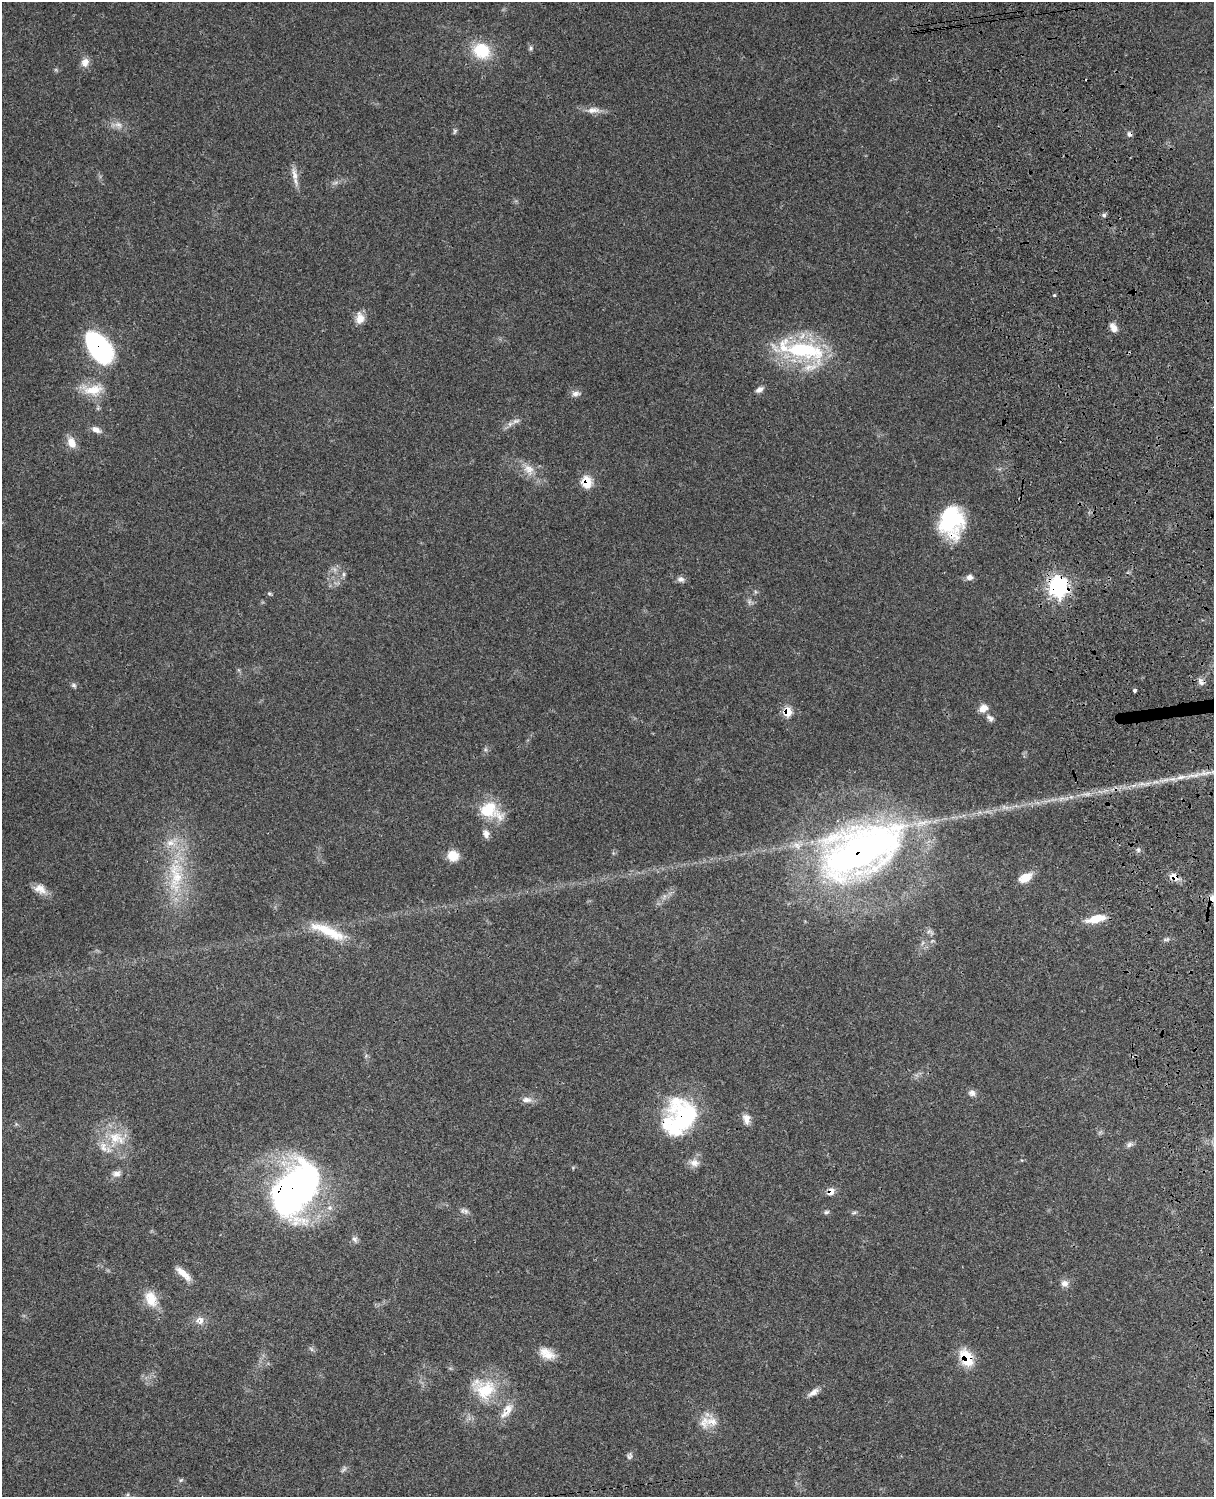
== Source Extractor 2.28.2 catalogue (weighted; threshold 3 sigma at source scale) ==
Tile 6 of 4 x 3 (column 2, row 2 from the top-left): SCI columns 1334-2545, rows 1773-3267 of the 5088 x 4924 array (HDU 1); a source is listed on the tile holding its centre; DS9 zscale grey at full resolution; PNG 1216 x 1499 px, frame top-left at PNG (2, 2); no overlay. Shown black and unused: <1% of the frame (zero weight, under 3 of 4 exposures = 6% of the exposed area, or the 3 px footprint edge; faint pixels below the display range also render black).
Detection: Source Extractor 2.28.2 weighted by HDU 2 'WHT'; one run over the whole footprint, this tile lists its part. Background 0.109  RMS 0.0066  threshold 0.0298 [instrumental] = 3 sigma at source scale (4.5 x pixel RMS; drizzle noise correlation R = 1.50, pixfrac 1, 0.05/0.05 arcsec/px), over >= 5 px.
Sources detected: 83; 2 too faint to see at this stretch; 2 cosmic-ray / hot-pixel residue — not listed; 4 inside a brighter listed object's ellipse — not listed separately; the other 75 listed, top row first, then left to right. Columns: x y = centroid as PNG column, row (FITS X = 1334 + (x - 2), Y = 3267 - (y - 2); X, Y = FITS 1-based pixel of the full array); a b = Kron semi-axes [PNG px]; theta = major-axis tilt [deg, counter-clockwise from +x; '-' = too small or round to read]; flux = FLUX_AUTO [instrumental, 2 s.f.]
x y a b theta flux
531 48 7 5 -51 1.4
481 51 18 16 -29 26
85 62 12 10 75 4.5
593 110 20 8 5 5.6
118 125 13 8 -30 4.3
455 131 7 5 61 1.2
294 175 21 7 -81 5.5
1104 215 6 5 - 1.4
1054 295 4 4 - 0.75
360 318 15 10 90 6.2
1113 328 11 7 -61 4.2
99 347 28 16 -53 120
803 350 68 21 -9 68
93 390 31 15 1 15
759 390 10 7 30 2.7
576 394 12 7 5 2.9
516 421 11 6 15 2.8
96 430 12 7 -26 4.2
71 443 15 10 -63 6.9
528 469 17 13 -49 8.4
587 482 8 7 - 23
951 521 32 24 88 54
343 574 8 4 82 1.4
970 577 9 7 1 3
681 579 10 8 -9 2.7
1058 587 7 7 - 370
269 593 6 4 -17 0.93
749 601 7 4 -73 1.5
1201 682 13 5 -61 2.6
74 685 8 6 -40 1.6
1134 690 3 3 - 2.6
983 708 12 9 25 5.4
788 711 7 6 - 14
990 718 11 7 -41 2.7
1181 777 14 6 13 4.3
488 809 24 19 31 24
486 834 11 8 -80 3.6
861 850 92 49 25 340
1138 850 7 5 -70 1.4
453 856 13 12 - 8.8
176 876 59 21 89 46
1174 877 12 8 -22 6
1025 878 15 9 29 9.5
40 889 18 11 -25 6.6
1213 898 11 10 - 4.4
1096 919 23 8 13 13
328 931 51 12 -23 22
1166 939 10 4 5 1.5
972 1093 9 8 - 2.8
527 1100 14 8 1 4.1
685 1117 47 39 77 73
746 1119 14 9 -78 5
116 1138 27 22 -7 22
1129 1145 10 7 27 2.2
694 1163 13 11 -21 5
116 1174 11 9 11 3.6
295 1189 64 42 56 240
831 1192 10 8 56 4.2
466 1211 9 6 -52 2.2
826 1212 7 5 16 1.4
854 1213 9 3 15 1
355 1239 9 7 -50 2.3
183 1273 22 7 -42 7.3
1064 1283 11 9 -11 3.6
151 1299 22 14 -67 14
200 1320 13 11 -1 5.2
311 1349 8 4 -53 1.2
547 1353 22 13 -29 9.4
967 1358 20 12 -64 20
485 1390 30 26 14 30
813 1392 16 7 35 3.9
507 1411 28 11 56 9.2
712 1421 20 16 -23 11
629 1456 10 7 76 2
181 1480 7 4 44 0.98
Overlapping masked pixels (flux is a lower limit): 12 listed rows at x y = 99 347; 587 482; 951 521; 1058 587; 788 711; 861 850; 1174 877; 1213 898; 685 1117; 295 1189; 831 1192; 967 1358
Isophote crosses this tile's border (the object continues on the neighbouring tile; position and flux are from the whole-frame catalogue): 1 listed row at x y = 1213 898